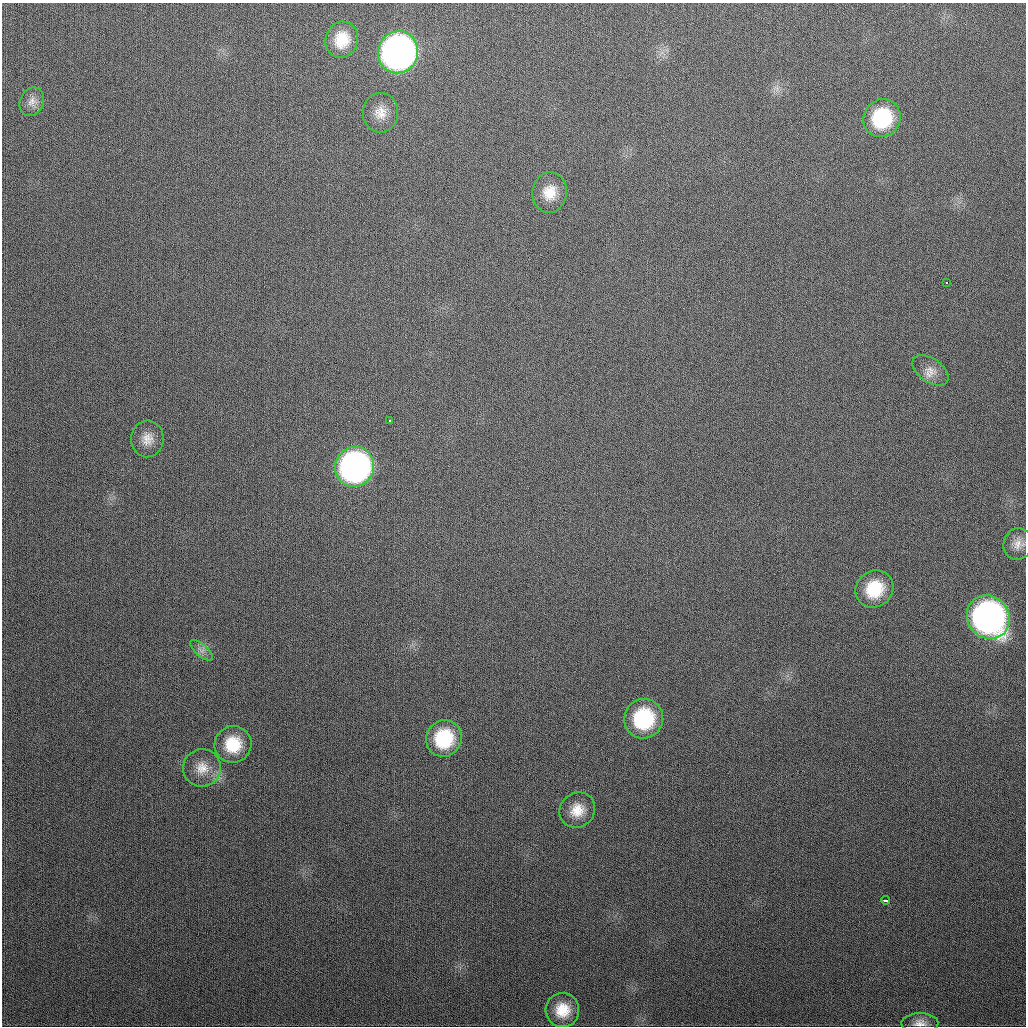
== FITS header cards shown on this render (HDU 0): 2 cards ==
NAXIS1  =                 1024
NAXIS2  =                 1024

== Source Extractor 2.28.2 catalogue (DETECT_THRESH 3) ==
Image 1024 x 1024 px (HDU 0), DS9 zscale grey, 1 PNG px = 1 image px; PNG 1028 x 1028 px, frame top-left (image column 1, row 1024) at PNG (2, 3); each listed source drawn as its Kron ellipse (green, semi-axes under 4 px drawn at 4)
Background 301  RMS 12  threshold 35.2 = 3 sigma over >= 5 px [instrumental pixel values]
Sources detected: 23; all 23 listed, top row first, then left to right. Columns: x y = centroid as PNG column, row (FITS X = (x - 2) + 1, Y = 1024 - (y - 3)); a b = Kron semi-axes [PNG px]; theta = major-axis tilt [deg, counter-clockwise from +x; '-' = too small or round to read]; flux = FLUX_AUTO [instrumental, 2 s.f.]
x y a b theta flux
342 40 18 16 72 20000
398 52 21 20 - 460000
32 102 15 11 67 6400
380 113 20 18 84 13000
882 118 19 18 - 53000
550 192 20 17 83 17000
946 282 3 3 - 4600
930 370 20 11 -35 9000
390 420 3 2 - 1900
147 439 18 16 86 11000
355 467 20 19 - 290000
1018 544 16 14 69 8400
874 589 20 18 40 32000
988 617 23 20 -50 370000
201 650 14 6 -41 4300
644 719 20 19 - 63000
444 739 18 17 - 45000
233 744 18 18 - 28000
202 768 19 18 - 15000
577 810 18 17 - 15000
886 900 4 3 - 5300
562 1010 17 17 - 20000
920 1023 18 10 0 6800
At the frame edge (FLAGS 8, measured only in part): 1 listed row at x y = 920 1023